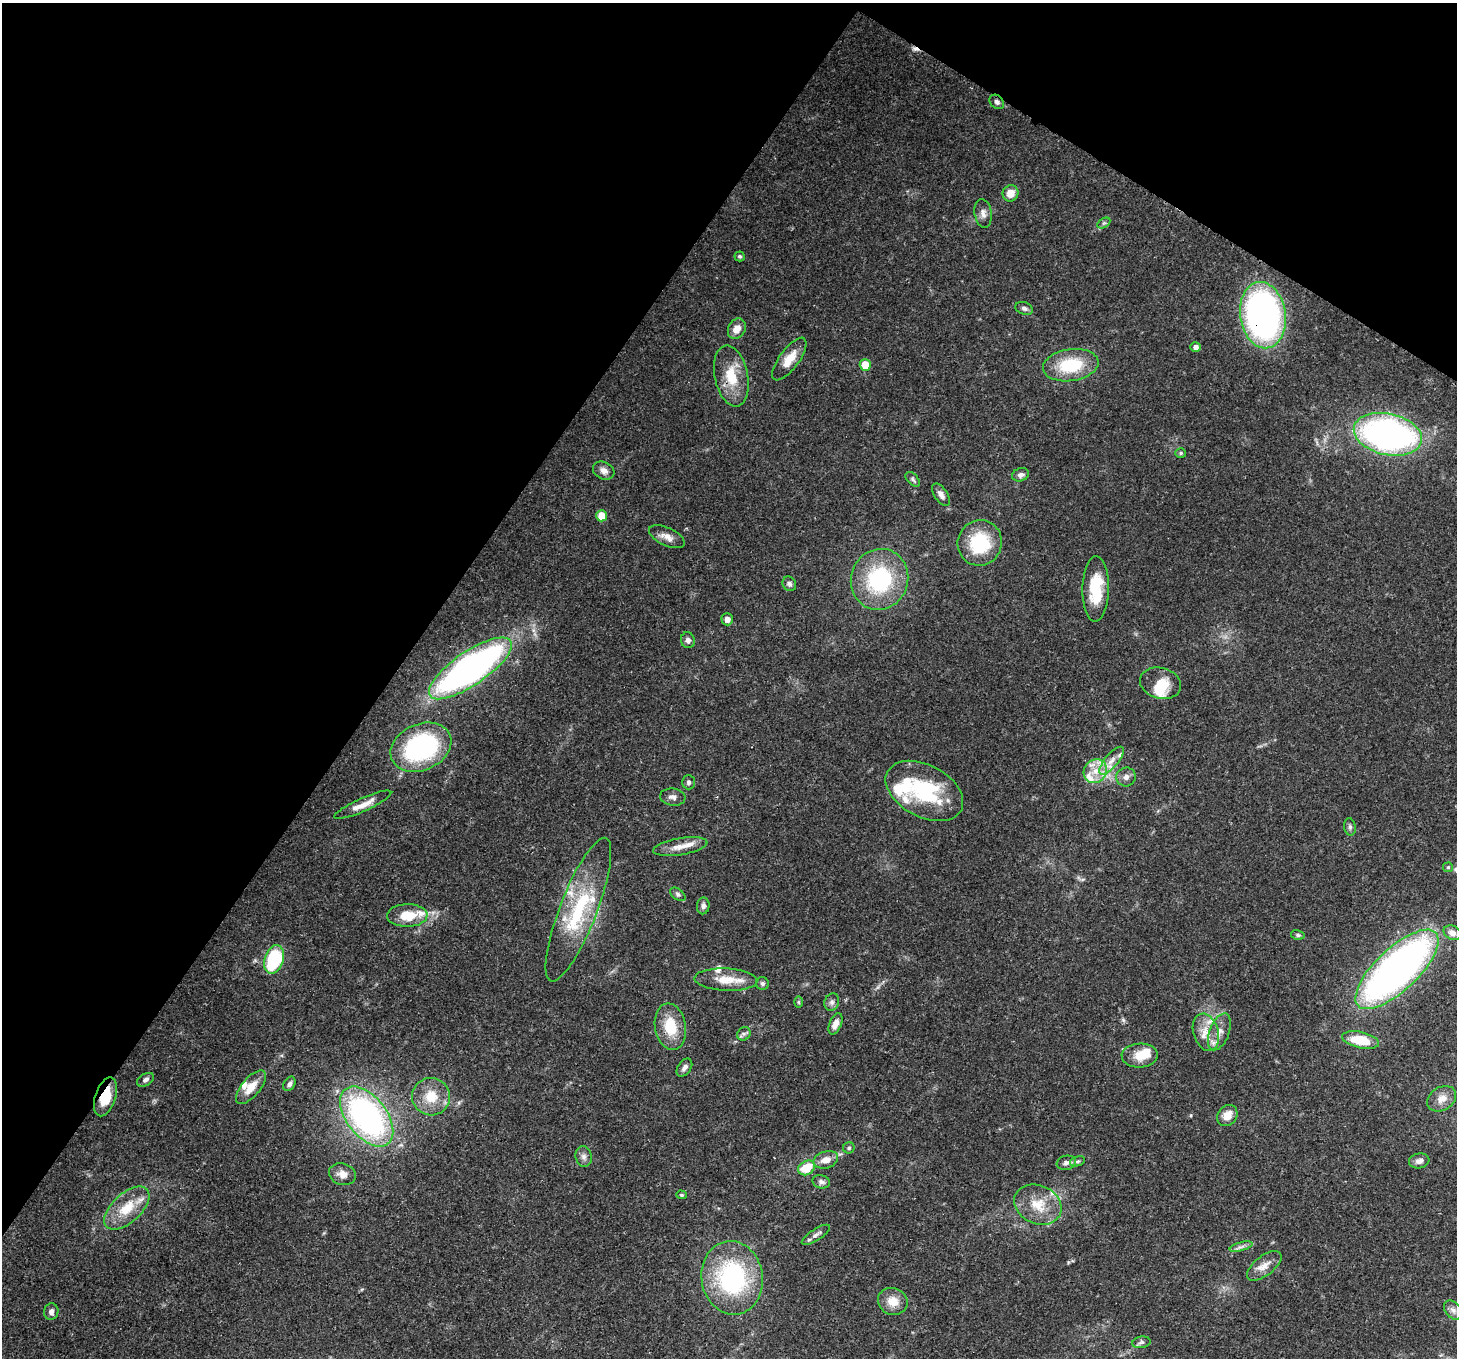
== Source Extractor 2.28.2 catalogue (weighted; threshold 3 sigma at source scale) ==
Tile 2 of 4 x 4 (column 2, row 1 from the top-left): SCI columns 1537-2991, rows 4425-5780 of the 5972 x 6065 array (HDU 1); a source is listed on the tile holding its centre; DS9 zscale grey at full resolution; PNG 1459 x 1360 px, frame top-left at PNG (2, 3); each listed source drawn as its Kron ellipse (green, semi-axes under 4 px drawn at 4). Shown black and unused: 33% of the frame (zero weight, under 3 of 4 exposures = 8% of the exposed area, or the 3 px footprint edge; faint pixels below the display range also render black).
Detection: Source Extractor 2.28.2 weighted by HDU 2 'WHT'; one run over the whole footprint, this tile lists its part. Background 0.0538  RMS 0.0028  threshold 0.0127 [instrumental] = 3 sigma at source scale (4.5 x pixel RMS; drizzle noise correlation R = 1.50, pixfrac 1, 0.0396/0.0396 arcsec/px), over >= 5 px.
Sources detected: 105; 2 inside a brighter object's white glare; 1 cosmic-ray / hot-pixel residue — neither listed nor drawn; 14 inside a brighter listed object's ellipse — not listed separately; the other 88 listed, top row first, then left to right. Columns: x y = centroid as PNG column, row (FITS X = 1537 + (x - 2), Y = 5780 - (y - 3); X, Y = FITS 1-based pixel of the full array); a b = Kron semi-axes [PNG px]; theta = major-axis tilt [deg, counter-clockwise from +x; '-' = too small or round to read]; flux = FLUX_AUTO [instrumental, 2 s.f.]
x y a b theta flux
997 102 8 6 -41 0.96
1010 193 8 7 - 3.1
983 213 14 8 -81 1.6
1104 223 7 4 33 0.53
740 256 5 5 - 0.49
1024 308 9 6 -20 0.86
1263 315 33 22 -82 100
737 329 10 8 61 2.8
1195 347 5 5 - 1.3
789 359 25 10 54 4.7
865 365 6 5 - 4.5
1071 365 28 16 8 14
731 376 31 16 -78 8.8
1388 434 34 20 -12 96
1181 453 5 4 - 0.45
604 471 11 8 -27 1.8
1020 475 8 6 21 1.3
913 479 9 5 -46 0.67
941 495 12 6 -57 1.4
602 516 5 5 - 5.4
667 537 19 9 -25 2.3
980 543 23 22 - 15
879 579 31 28 68 28
789 584 7 6 - 0.92
1096 589 33 13 89 12
727 619 6 5 - 1.6
688 640 8 7 - 0.97
470 668 49 16 34 130
1161 683 21 15 -15 6
421 747 32 23 23 42
1112 761 17 6 49 2.5
1095 771 12 11 - 3.9
1126 777 9 9 - 1.4
689 782 7 6 - 0.71
924 791 42 26 -28 24
673 797 13 8 -7 1.3
363 805 31 6 24 3.6
1350 827 9 5 -81 0.72
680 847 27 8 9 3.4
1448 867 5 5 - 0.37
678 894 9 5 -37 0.65
703 906 8 6 85 0.93
578 910 77 18 69 23
407 915 20 11 1 6.6
1452 933 9 7 -26 1.7
1298 935 7 4 -10 0.55
274 959 15 9 73 31
1397 969 53 21 43 150
726 980 31 11 -2 5.7
762 984 6 6 - 0.66
798 1002 6 4 -89 0.39
832 1002 9 7 66 1
835 1024 11 6 67 2.3
670 1027 23 15 -80 8.4
1206 1032 19 12 -73 4.5
1219 1032 19 10 69 3.1
744 1034 7 6 - 0.74
1361 1040 19 8 -12 9
1140 1055 18 12 2 5.3
684 1068 10 6 55 1.2
146 1080 9 6 31 0.9
289 1084 8 5 59 0.92
251 1087 20 9 50 4.5
105 1097 20 10 72 6.8
431 1097 19 18 - 6.9
1442 1099 15 11 32 2.8
1227 1115 11 9 52 3.1
367 1117 35 20 -52 83
849 1148 6 5 - 0.49
584 1156 10 8 -78 1.3
826 1160 12 8 17 2.7
1077 1161 8 4 18 0.59
1419 1161 10 7 8 1.4
1066 1163 10 7 10 1.1
807 1168 9 7 30 7.3
342 1174 14 10 -16 2.4
821 1182 9 6 -16 0.99
681 1195 5 4 - 0.42
1038 1205 24 19 -24 7.7
127 1208 27 14 43 8.1
816 1235 16 5 32 1.3
1241 1247 12 3 15 0.99
1264 1266 20 9 38 2.9
732 1278 37 30 -81 38
893 1301 15 13 -22 4.1
1453 1310 11 7 -51 1.3
51 1312 8 7 - 1.2
1141 1342 9 5 9 0.69
Overlapping masked pixels (flux is a lower limit): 4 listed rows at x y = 997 102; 1263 315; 731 376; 105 1097